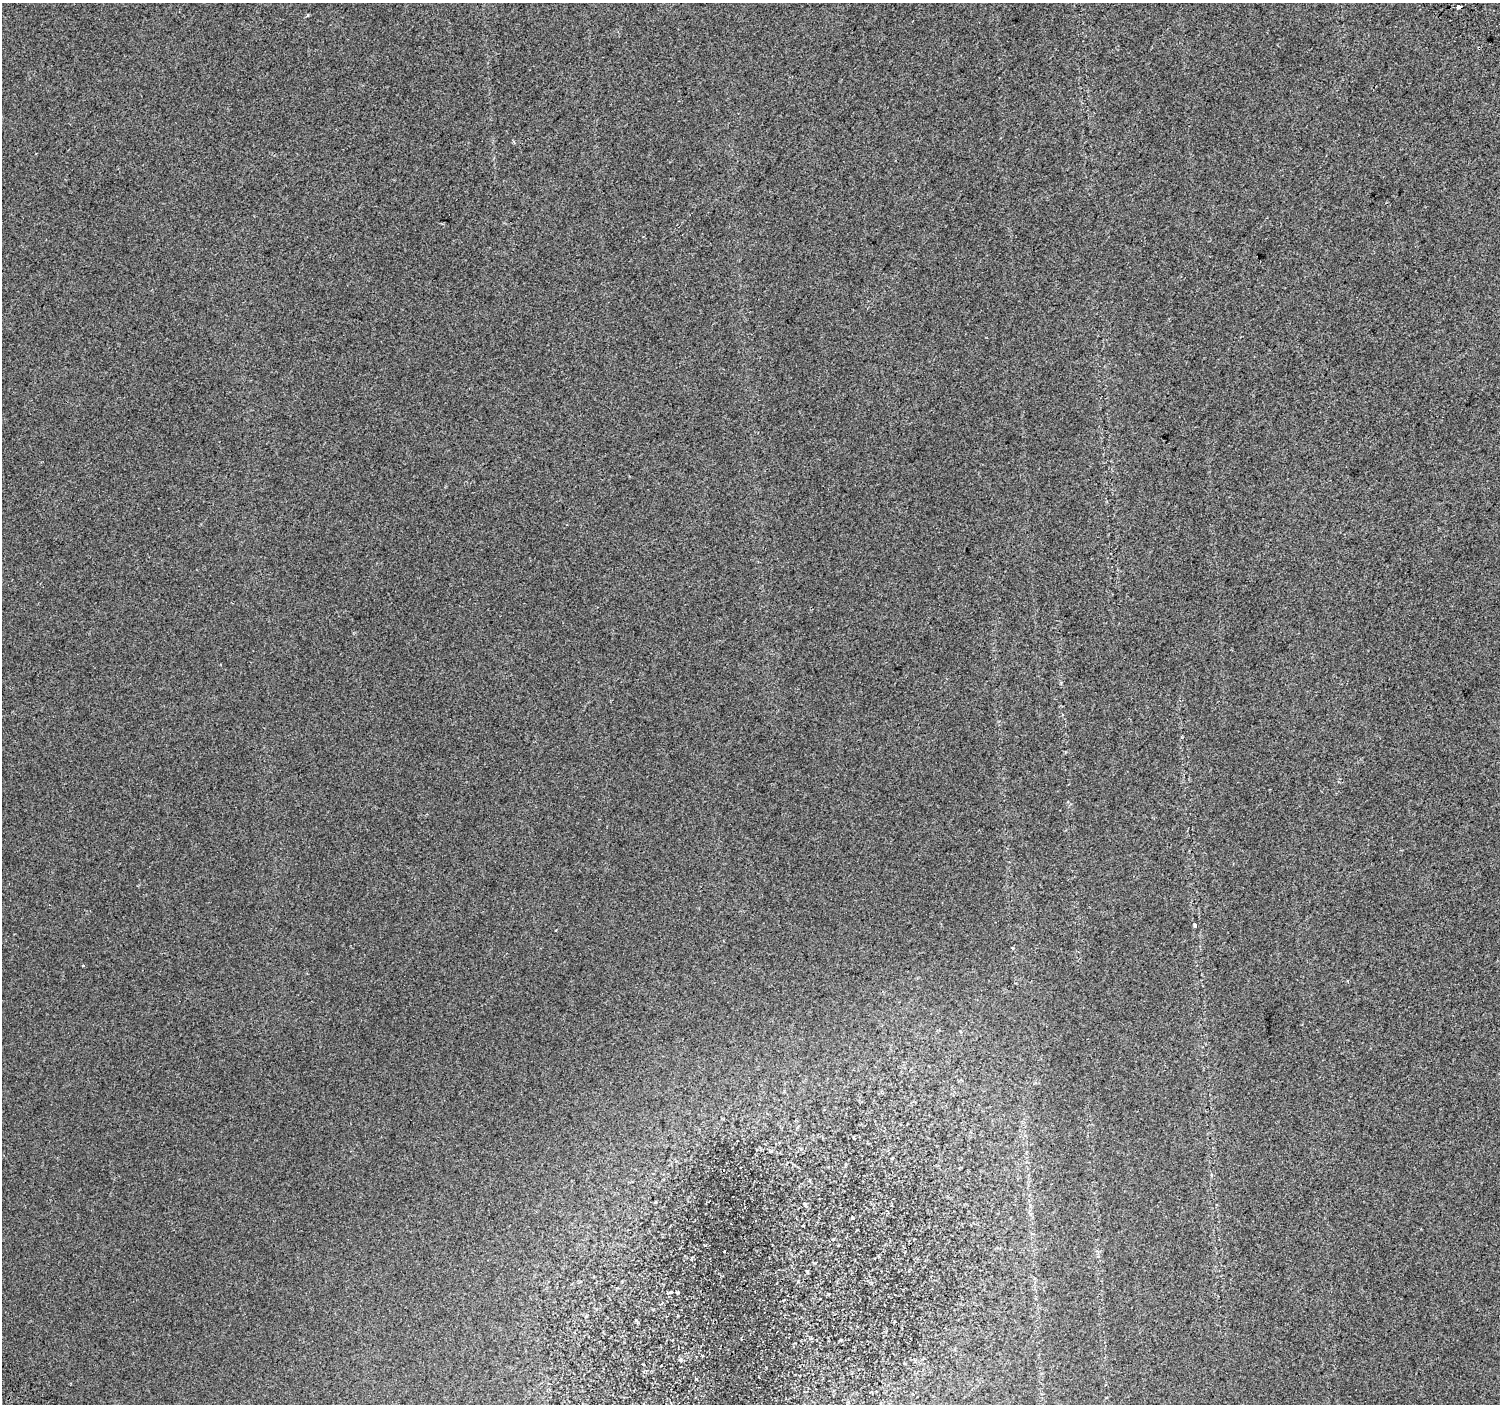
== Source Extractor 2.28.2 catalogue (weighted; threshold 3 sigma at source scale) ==
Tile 10 of 4 x 4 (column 2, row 3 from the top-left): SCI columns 1538-3035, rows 1623-3024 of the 6078 x 6115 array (HDU 1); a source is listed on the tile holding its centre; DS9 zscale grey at full resolution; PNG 1502 x 1406 px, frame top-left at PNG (2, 3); no overlay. Shown black and unused: <1% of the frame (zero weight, under 2 of 3 exposures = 3% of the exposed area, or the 3 px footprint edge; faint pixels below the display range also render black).
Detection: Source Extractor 2.28.2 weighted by HDU 2 'WHT'; one run over the whole footprint, this tile lists its part. Background 0.022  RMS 0.007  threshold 0.0316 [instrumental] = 3 sigma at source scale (4.5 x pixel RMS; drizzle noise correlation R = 1.50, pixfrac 1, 0.0396/0.0396 arcsec/px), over >= 5 px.
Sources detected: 5; all 5 listed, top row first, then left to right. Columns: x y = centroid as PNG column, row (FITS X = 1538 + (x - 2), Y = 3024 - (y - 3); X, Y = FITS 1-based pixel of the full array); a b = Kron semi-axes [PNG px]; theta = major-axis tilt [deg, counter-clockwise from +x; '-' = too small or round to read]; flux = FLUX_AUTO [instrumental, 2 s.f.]
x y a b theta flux
1458 6 4 4 - 11
307 16 4 3 - 0.93
1195 925 4 3 - 1.1
556 930 3 2 - 0.99
82 965 3 3 - 1
Overlapping masked pixels (flux is a lower limit): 1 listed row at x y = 1458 6